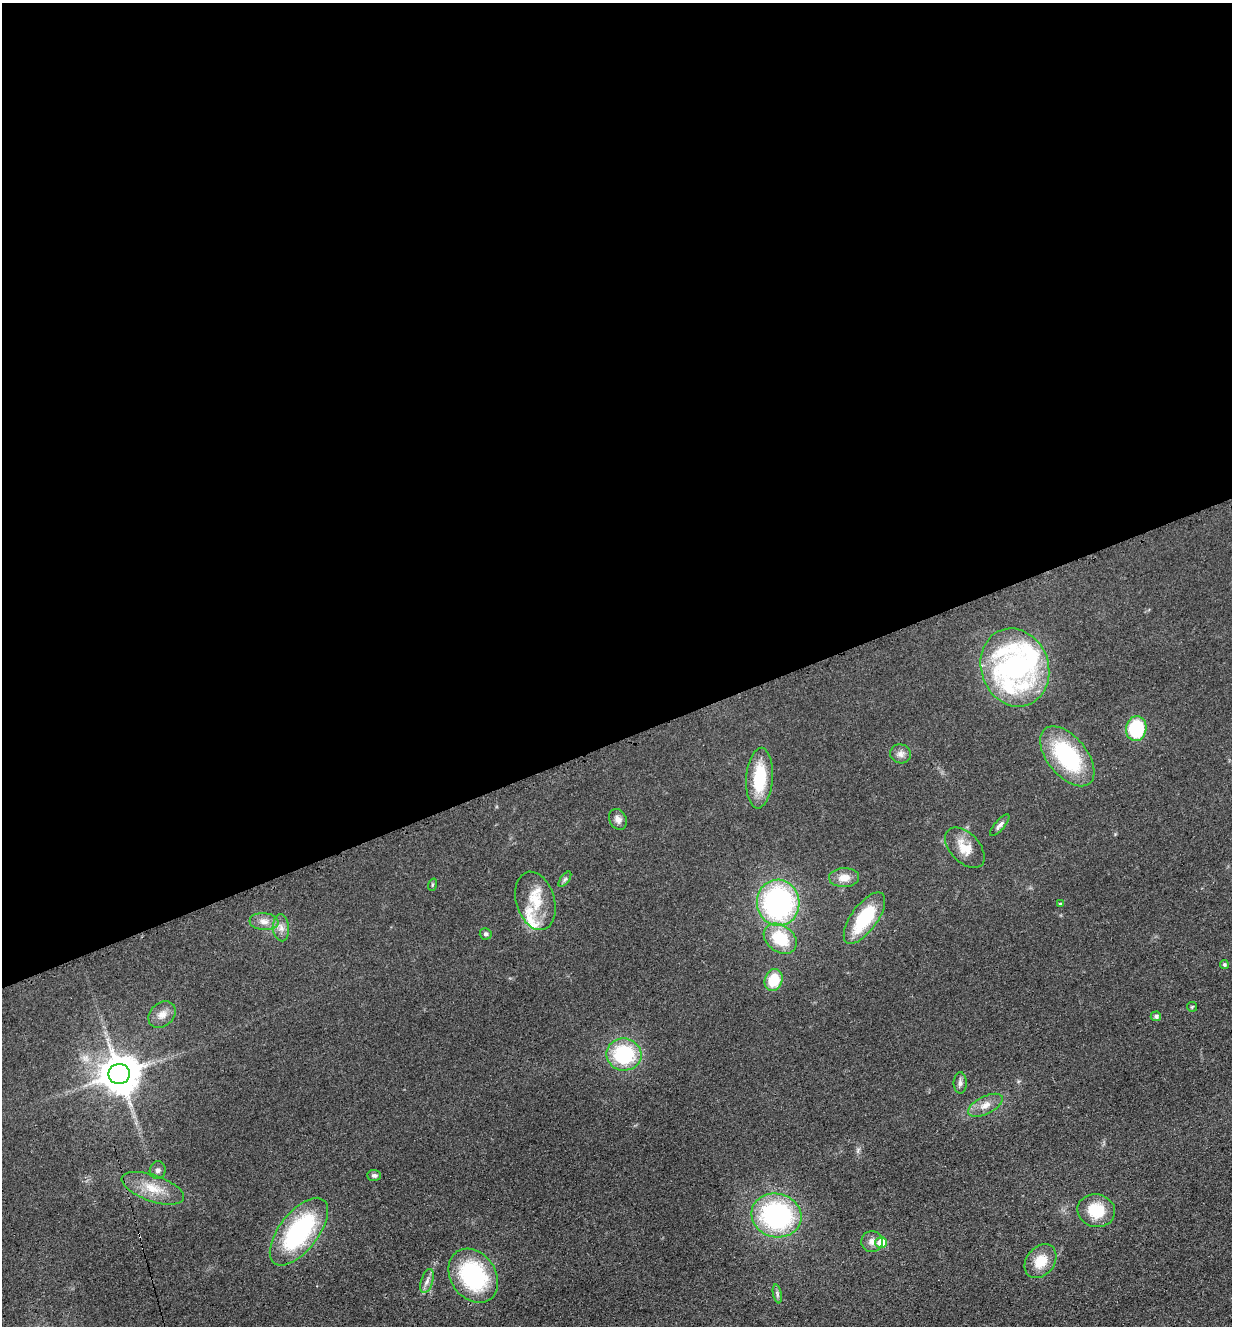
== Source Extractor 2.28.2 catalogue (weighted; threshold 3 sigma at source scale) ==
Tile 2 of 4 x 4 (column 2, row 1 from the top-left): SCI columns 1534-2763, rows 4069-5392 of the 5402 x 5487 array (HDU 1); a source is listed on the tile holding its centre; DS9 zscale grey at full resolution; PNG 1234 x 1328 px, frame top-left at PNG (2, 3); each listed source drawn as its Kron ellipse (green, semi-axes under 4 px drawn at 4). Shown black and unused: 56% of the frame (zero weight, under 3 of 4 exposures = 7% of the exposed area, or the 3 px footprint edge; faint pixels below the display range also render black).
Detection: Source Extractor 2.28.2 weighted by HDU 2 'WHT'; one run over the whole footprint, this tile lists its part. Background 0.0607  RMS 0.0072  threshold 0.0322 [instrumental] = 3 sigma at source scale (4.5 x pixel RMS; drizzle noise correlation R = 1.50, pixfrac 1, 0.05/0.05 arcsec/px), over >= 5 px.
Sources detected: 44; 1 inside a brighter object's white glare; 1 cosmic-ray / hot-pixel residue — neither listed nor drawn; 2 inside a brighter listed object's ellipse — not listed separately; the other 40 listed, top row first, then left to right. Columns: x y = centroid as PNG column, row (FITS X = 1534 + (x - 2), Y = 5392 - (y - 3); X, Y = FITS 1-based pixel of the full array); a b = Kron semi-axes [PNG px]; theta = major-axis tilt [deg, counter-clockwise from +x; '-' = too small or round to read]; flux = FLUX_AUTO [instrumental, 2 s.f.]
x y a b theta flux
1015 667 39 33 -70 180
1136 729 12 10 82 43
901 754 10 9 - 3.7
1067 756 35 19 -51 70
759 778 30 13 86 31
618 819 11 8 -60 4.1
1000 825 14 5 49 2.6
965 848 24 14 -47 13
844 878 15 9 1 7.7
565 879 9 4 54 1.5
432 885 6 4 72 0.87
535 901 30 19 -73 22
778 903 23 21 -82 150
1060 904 3 3 - 0.86
864 918 30 13 54 41
264 921 14 8 -5 5.5
281 928 13 8 -85 4.7
486 934 6 5 - 1.6
780 939 18 13 -36 28
1224 964 4 4 - 1.3
774 980 11 8 69 21
1192 1007 5 5 - 0.81
162 1015 15 11 43 6.7
1156 1016 5 5 - 1.9
624 1054 17 16 - 55
119 1074 10 10 - 2100
960 1083 10 6 -90 2.5
985 1105 19 9 26 7.1
158 1170 9 8 - 2.8
374 1175 7 5 -1 1.8
153 1188 33 13 -19 18
1096 1211 19 16 -13 23
776 1215 25 21 -15 120
299 1232 40 19 52 91
872 1242 10 10 - 4.3
881 1242 6 5 - 14
1040 1261 18 14 51 16
473 1276 29 22 -56 76
427 1281 12 6 73 3.4
777 1294 9 4 -78 1.6